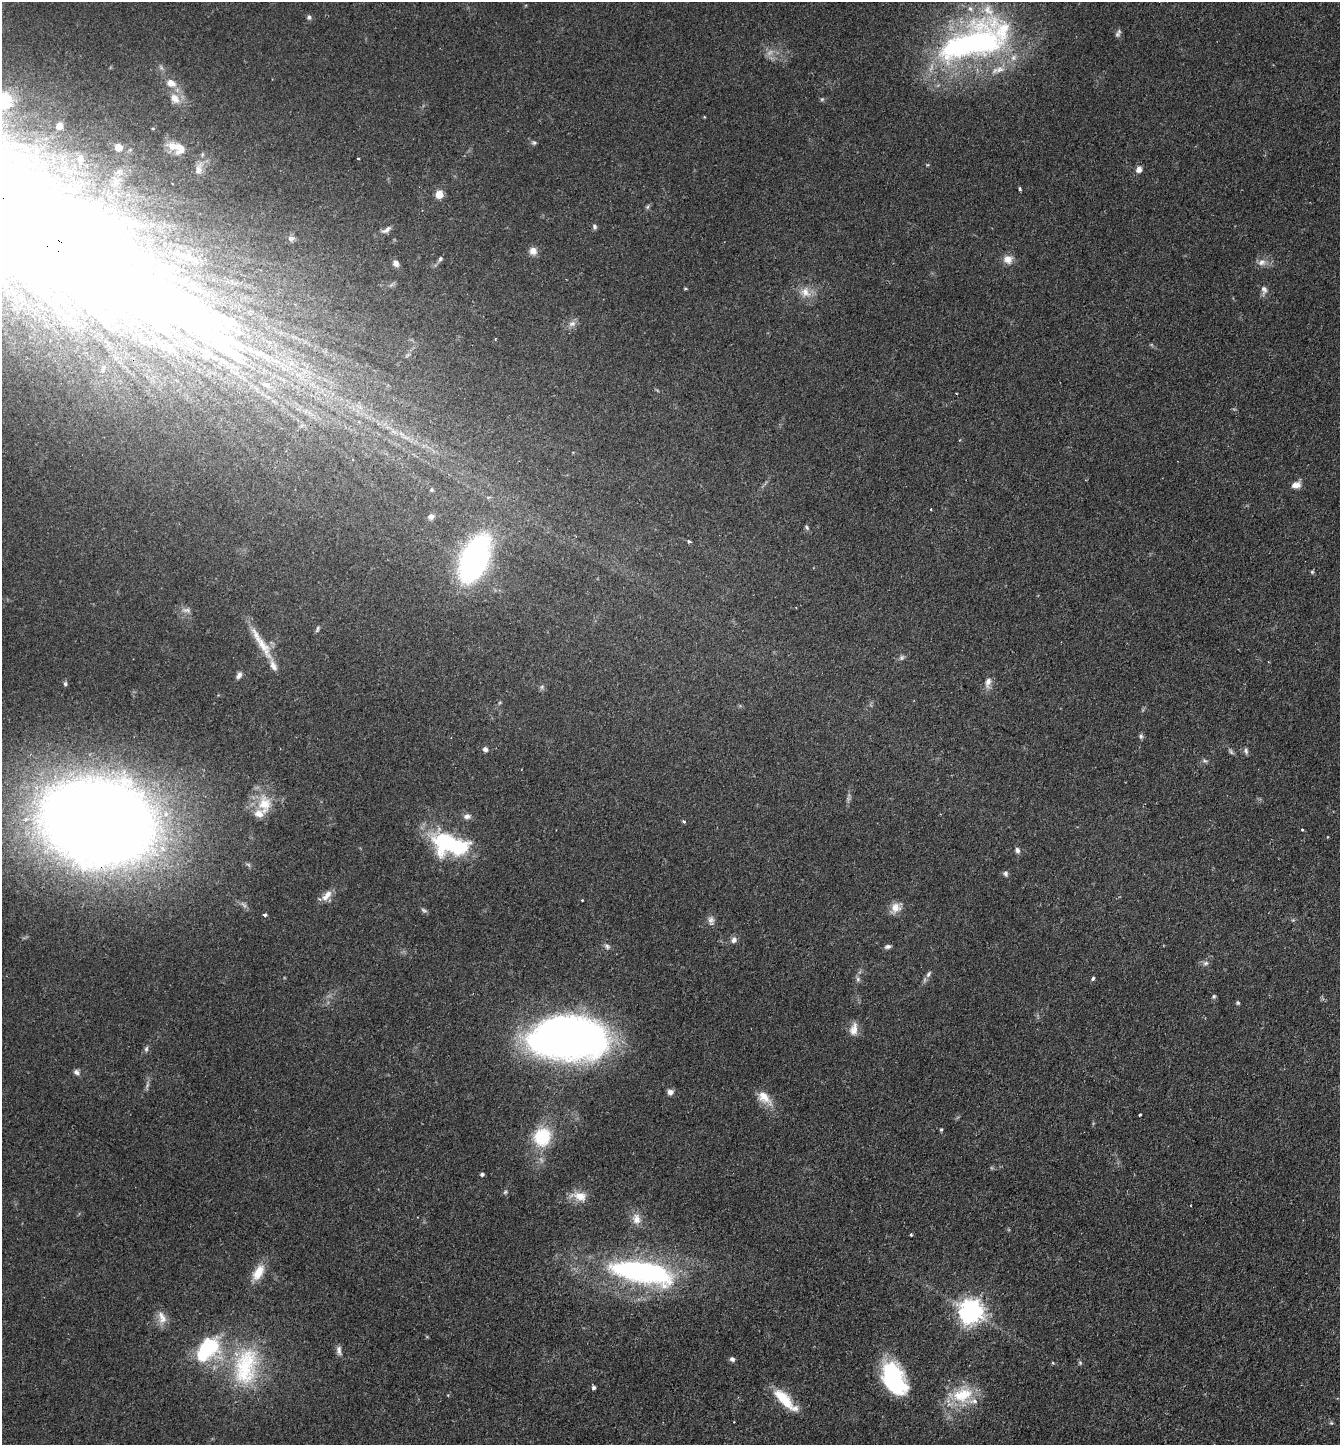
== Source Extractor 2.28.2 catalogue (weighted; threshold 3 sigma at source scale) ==
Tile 6 of 4 x 4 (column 2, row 2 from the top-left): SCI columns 1486-2823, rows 2890-4332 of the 5783 x 5776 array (HDU 1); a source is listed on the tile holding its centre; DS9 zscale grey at full resolution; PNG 1342 x 1447 px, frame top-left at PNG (2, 2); no overlay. Shown black and unused: <1% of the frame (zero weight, under 2 of 3 exposures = <1% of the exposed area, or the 3 px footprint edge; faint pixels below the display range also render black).
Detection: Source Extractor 2.28.2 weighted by HDU 2 'WHT'; one run over the whole footprint, this tile lists its part. Background 0.0527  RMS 0.005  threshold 0.0226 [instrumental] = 3 sigma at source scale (4.5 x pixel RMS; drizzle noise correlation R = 1.50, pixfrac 1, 0.05/0.05 arcsec/px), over >= 5 px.
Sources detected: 118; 2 too faint to see at this stretch — not listed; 10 inside a brighter listed object's ellipse — not listed separately; the other 106 listed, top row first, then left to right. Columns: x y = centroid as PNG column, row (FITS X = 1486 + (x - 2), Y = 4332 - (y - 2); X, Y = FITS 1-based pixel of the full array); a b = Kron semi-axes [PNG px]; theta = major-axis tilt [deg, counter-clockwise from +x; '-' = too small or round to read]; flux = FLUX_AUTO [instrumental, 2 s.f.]
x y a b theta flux
309 17 6 6 - 1.3
1118 33 11 5 61 1.4
971 44 95 48 27 160
171 83 11 9 -36 4.7
175 98 15 10 -53 5.3
822 99 6 5 - 0.74
3 101 17 16 - 17
704 117 4 3 - 0.45
59 126 5 5 - 4
534 142 6 5 - 0.93
174 146 20 10 -12 6.5
118 147 7 7 - 4.2
358 158 3 3 - 1.2
80 159 10 8 -80 2.9
198 169 20 10 78 5.1
1139 169 8 7 - 2.6
1019 189 4 3 - 1
439 194 5 5 - 14
647 207 6 5 - 0.92
594 226 7 6 - 1.1
386 230 14 6 33 2.5
291 238 10 8 1 2
533 251 9 8 - 3.8
440 259 7 5 56 1.1
1008 259 13 11 -7 4.3
1262 262 12 9 29 3.4
396 263 7 6 - 2.6
685 288 5 3 - 0.53
1264 290 13 8 90 2.5
805 292 16 12 -56 6.4
572 324 11 8 18 2.7
208 353 17 10 -46 6.6
267 385 10 6 -27 2.1
1296 485 12 8 13 3.6
431 490 5 5 - 0.91
931 510 3 2 - 0.61
431 517 8 7 - 1.9
807 527 7 4 -63 0.94
689 541 4 3 - 1.2
474 558 37 19 70 170
1312 572 5 5 - 0.75
187 610 12 6 -3 2.1
317 629 9 4 64 1.1
263 645 37 12 -56 13
239 675 9 6 54 2
988 682 16 8 79 3.4
65 684 6 5 - 1
542 687 7 5 61 1
1141 736 7 6 - 1.1
485 749 6 5 - 1.8
1231 751 9 5 -66 1.1
1246 751 8 6 -65 1.4
1204 761 8 5 -19 1
264 805 27 17 -87 14
467 816 9 7 4 2.2
684 821 4 3 - 1.3
97 822 74 52 -10 1400
1302 830 3 2 - 0.77
449 844 35 19 -16 63
1017 850 7 6 - 1.8
1006 874 7 6 - 1.3
327 895 18 8 47 4.7
582 900 3 3 - 0.72
896 908 13 13 - 5.1
424 910 9 4 -25 1.1
265 915 4 3 - 1.9
711 920 13 8 -78 2.4
734 940 8 7 - 2.2
607 946 9 6 -39 1.5
888 946 8 5 13 1.5
1206 963 8 6 15 1.5
928 974 12 5 56 1.8
1093 978 4 3 - 1.9
858 979 7 5 -49 1.1
1214 996 6 5 - 0.89
1238 1003 5 5 - 0.74
854 1029 18 9 77 4.9
568 1038 64 35 1 370
146 1049 8 5 80 1.2
76 1072 9 6 -41 1.7
147 1085 8 4 54 1.2
670 1092 7 7 - 2.1
764 1097 21 12 -42 7.7
1140 1115 3 3 - 1.6
941 1130 4 4 - 0.59
542 1137 19 17 64 25
482 1174 4 4 - 1.3
505 1192 6 5 - 0.81
579 1196 23 11 -10 6.8
636 1219 16 11 90 4.8
911 1234 4 3 - 1.1
258 1272 23 12 59 8.6
642 1272 74 24 -11 120
971 1311 8 8 - 470
162 1318 19 11 -73 5.2
207 1349 32 19 48 40
339 1350 13 6 -83 2.2
732 1359 7 5 -32 1.4
1053 1363 5 4 - 0.5
1080 1363 5 5 - 0.75
246 1367 59 34 78 53
893 1378 35 20 -70 46
593 1388 4 4 - 1.3
963 1395 30 21 19 21
783 1399 32 11 -46 15
1331 1423 6 4 -43 0.64
Overlapping masked pixels (flux is a lower limit): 1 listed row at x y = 97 822
Isophote crosses this tile's border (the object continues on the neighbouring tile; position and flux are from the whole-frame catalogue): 1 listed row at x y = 3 101